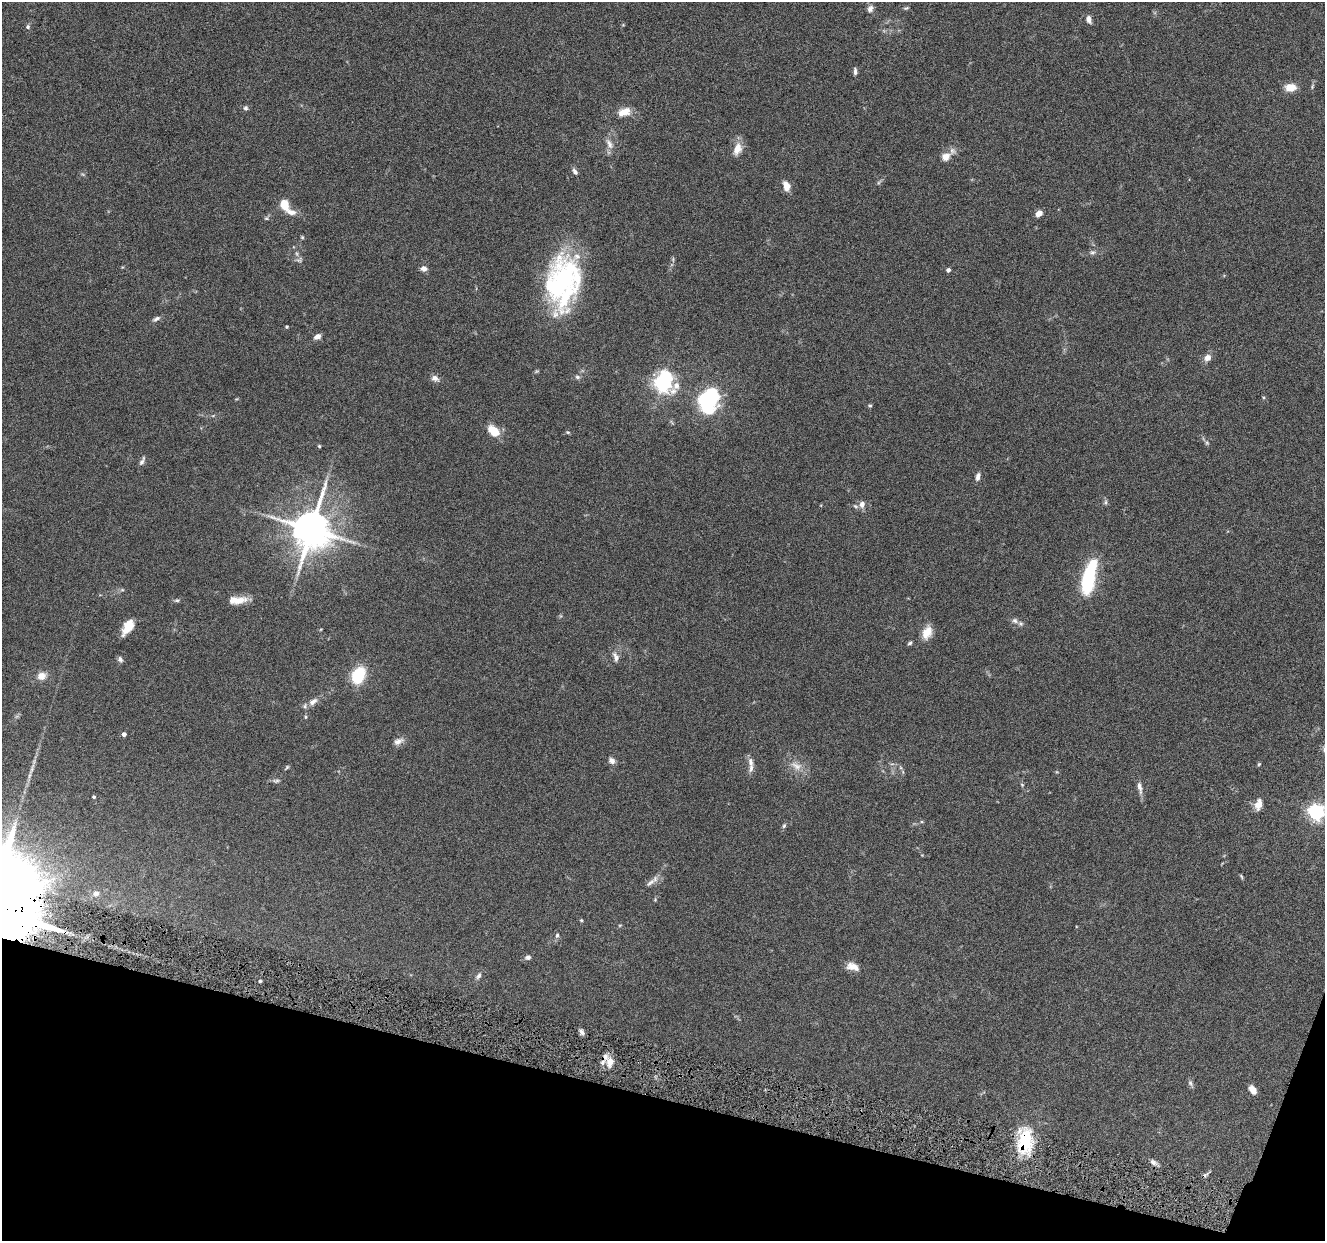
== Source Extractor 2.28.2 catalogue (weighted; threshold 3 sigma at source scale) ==
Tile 15 of 4 x 4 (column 3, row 4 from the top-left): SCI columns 2652-3974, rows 262-1500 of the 5302 x 5350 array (HDU 1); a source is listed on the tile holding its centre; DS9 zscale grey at full resolution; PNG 1327 x 1243 px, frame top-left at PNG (2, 2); no overlay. Shown black and unused: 12% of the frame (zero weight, under 4 of 8 exposures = <1% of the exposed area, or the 3 px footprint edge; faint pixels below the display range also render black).
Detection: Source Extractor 2.28.2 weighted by HDU 2 'WHT'; one run over the whole footprint, this tile lists its part. Background 0.0882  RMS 0.0047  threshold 0.0192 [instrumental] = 3 sigma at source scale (4.09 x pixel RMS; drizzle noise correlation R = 1.36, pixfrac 0.8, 0.05/0.05 arcsec/px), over >= 5 px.
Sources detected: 101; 3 too faint to see at this stretch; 1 cosmic-ray / hot-pixel residue — not listed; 8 inside a brighter listed object's ellipse — not listed separately; the other 89 listed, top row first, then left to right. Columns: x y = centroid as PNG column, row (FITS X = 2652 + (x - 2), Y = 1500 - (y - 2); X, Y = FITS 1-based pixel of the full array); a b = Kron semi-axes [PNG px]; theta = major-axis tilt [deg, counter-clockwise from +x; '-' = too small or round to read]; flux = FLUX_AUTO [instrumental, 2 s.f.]
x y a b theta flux
906 8 8 4 15 0.65
870 9 10 7 61 1.8
1089 19 7 5 -74 2.5
28 27 6 5 - 0.93
855 71 10 4 -87 1.2
1290 87 11 8 1 5.9
246 108 6 5 - 1
624 112 15 9 19 5.4
609 144 16 8 -62 3
737 149 18 10 72 4.5
946 157 14 11 36 3.5
575 171 9 5 -58 1.5
879 182 8 4 45 0.73
786 186 11 7 -73 4
285 205 11 8 -76 6.6
291 212 14 7 -13 3.1
1039 213 6 5 - 3.6
266 218 7 5 0 0.71
302 237 5 5 - 0.53
1092 252 9 7 4 1.3
424 268 8 6 -2 2
948 270 5 5 - 1.2
561 281 49 33 66 76
156 319 11 5 29 1.3
287 327 4 3 - 0.5
318 337 8 6 31 2.1
1207 358 10 8 39 2.8
577 377 7 5 -16 1
435 378 10 7 -28 2.1
663 383 8 8 - 170
708 400 20 16 64 55
870 405 5 4 - 0.57
493 431 12 8 -44 9
568 432 5 4 - 0.55
1207 443 7 5 -88 0.75
319 446 4 4 - 0.56
142 461 12 5 63 1.4
978 477 10 5 76 1.7
1105 502 9 5 80 0.86
862 504 9 7 74 2.2
311 529 12 11 - 1500
1088 578 35 13 77 30
177 600 7 5 -1 0.75
238 600 22 8 5 6.4
560 616 6 4 71 0.51
1015 621 10 8 -21 1.9
128 627 16 8 56 7.5
321 629 5 3 - 0.35
927 632 15 10 68 5.9
910 643 6 4 41 0.74
616 657 14 7 -73 2.2
120 659 8 6 -58 1.2
358 675 15 11 66 19
41 676 12 10 23 3.5
313 702 14 8 36 2.7
306 717 5 4 - 0.51
124 734 4 4 - 1.9
398 741 14 8 22 2.4
612 761 9 7 -43 1.9
750 762 14 7 -87 2.4
1259 764 5 4 - 0.48
796 766 19 11 -32 5.2
287 767 7 4 52 0.63
32 769 22 4 71 2.7
903 772 6 4 -72 0.59
276 781 11 6 4 1.2
1022 785 5 4 - 0.49
1140 787 17 6 -79 2.5
94 797 3 3 - 0.71
1258 804 13 8 75 4
1316 812 6 6 - 160
784 826 7 4 63 0.82
1241 877 7 3 -66 0.55
650 882 16 7 41 2.4
96 893 10 9 - 2.8
655 900 5 4 - 0.51
581 920 5 4 - 0.49
620 925 6 3 18 0.41
557 935 7 5 73 0.97
528 957 9 6 10 1.3
853 967 14 8 -15 4.3
478 976 12 6 57 1.6
260 981 3 3 - 0.53
582 1032 8 5 -64 1.5
610 1062 15 9 89 4.2
1190 1083 9 6 -61 1.1
1253 1090 9 6 -58 4.1
1025 1141 35 18 87 23
1153 1162 10 7 -41 1.7
Overlapping masked pixels (flux is a lower limit): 1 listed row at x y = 1025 1141
Isophote crosses this tile's border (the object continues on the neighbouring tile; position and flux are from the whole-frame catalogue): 1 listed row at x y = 1316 812